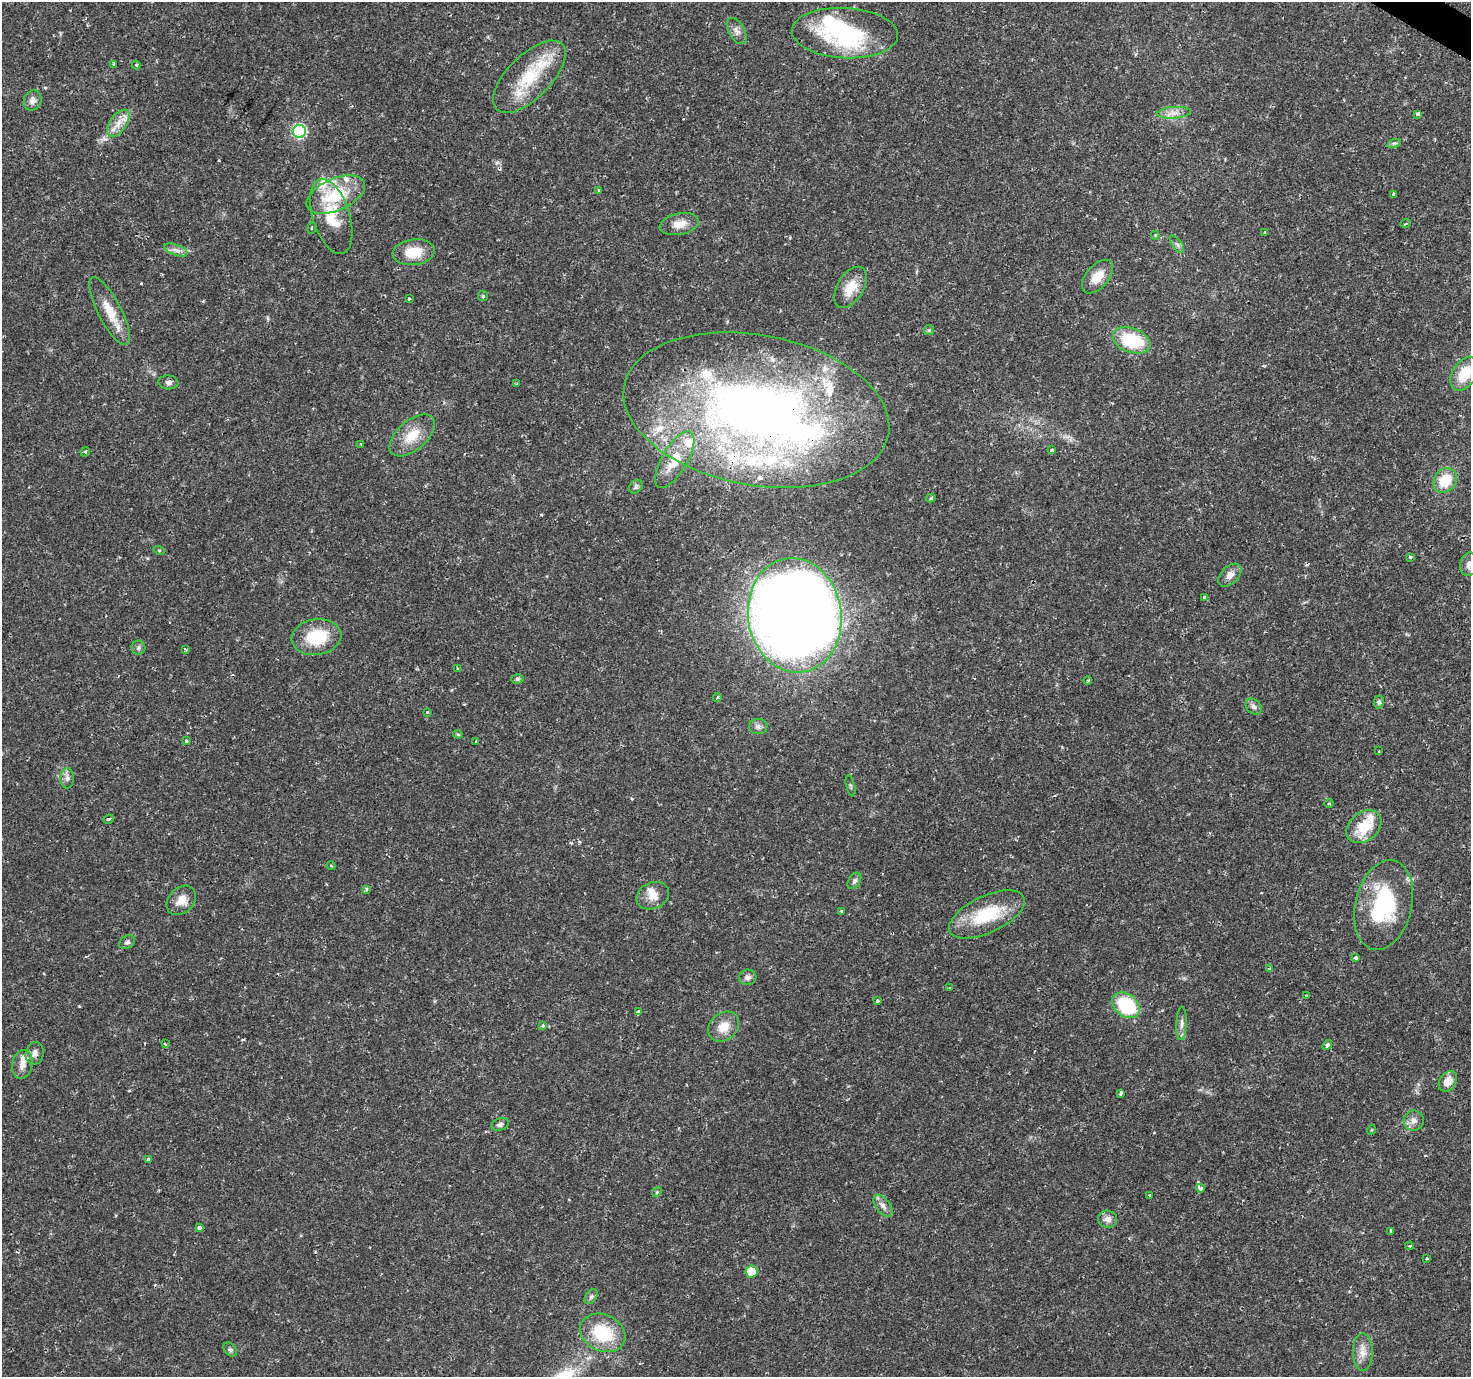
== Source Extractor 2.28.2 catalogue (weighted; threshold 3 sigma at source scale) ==
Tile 10 of 4 x 4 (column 2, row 3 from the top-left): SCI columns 1486-2954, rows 1649-3023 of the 5930 x 6005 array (HDU 1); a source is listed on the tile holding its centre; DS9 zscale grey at full resolution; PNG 1473 x 1379 px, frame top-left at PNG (2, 2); each listed source drawn as its Kron ellipse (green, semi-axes under 4 px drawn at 4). Shown black and unused: <1% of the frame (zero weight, under 2 of 3 exposures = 2% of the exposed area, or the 3 px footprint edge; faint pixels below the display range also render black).
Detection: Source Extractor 2.28.2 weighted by HDU 2 'WHT'; one run over the whole footprint, this tile lists its part. Background 0.025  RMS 0.002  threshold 0.00882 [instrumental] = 3 sigma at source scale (4.5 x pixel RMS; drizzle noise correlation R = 1.50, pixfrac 1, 0.0396/0.0396 arcsec/px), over >= 5 px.
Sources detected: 131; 1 inside a brighter object's white glare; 2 cosmic-ray / hot-pixel residue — neither listed nor drawn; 16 inside a brighter listed object's ellipse — not listed separately; the other 112 listed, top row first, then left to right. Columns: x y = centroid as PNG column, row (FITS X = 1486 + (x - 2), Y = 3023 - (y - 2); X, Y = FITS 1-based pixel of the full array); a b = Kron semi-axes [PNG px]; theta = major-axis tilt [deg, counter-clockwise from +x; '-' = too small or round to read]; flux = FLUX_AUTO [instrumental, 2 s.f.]
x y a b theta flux
737 31 14 8 -60 1.1
845 33 53 25 -3 16
114 64 3 3 - 0.34
136 65 4 4 - 0.23
529 77 46 21 45 11
33 100 10 8 66 1
1174 113 17 5 4 1.4
1418 114 4 3 - 1
118 123 15 8 54 2
299 131 6 6 - 26
1394 143 7 4 18 0.34
599 191 3 3 - 0.41
1394 194 3 3 - 0.4
336 195 31 16 24 10
331 216 39 18 -73 7.1
1406 223 5 2 - 0.23
679 224 20 10 11 2.2
312 228 5 3 - 0.2
1265 232 3 3 - 0.7
1155 235 4 4 - 0.18
1177 244 10 5 -54 0.53
176 250 12 5 -20 0.9
414 252 21 13 7 4.6
1098 277 20 11 49 3.3
850 287 23 13 58 3.5
483 296 5 5 - 0.32
409 298 3 3 - 0.59
110 311 38 11 -63 4.5
929 330 5 5 - 0.27
1132 340 19 12 -20 11
1465 374 19 12 57 5.6
168 382 10 7 -5 0.67
516 384 2 2 - 0.18
756 410 134 75 -10 150
412 435 27 14 41 4.3
361 444 3 2 - 0.17
1052 450 4 3 - 0.38
85 452 5 4 - 0.23
675 460 32 12 60 4.7
1445 480 13 11 51 5.3
636 487 8 6 44 0.45
931 498 5 4 - 0.28
159 550 6 3 -19 0.2
1410 557 4 4 - 0.28
1469 564 12 9 79 1.1
1230 575 14 8 45 1.4
1204 597 3 3 - 0.23
795 615 57 46 -82 350
317 637 25 18 9 8.1
138 648 7 7 - 0.5
185 649 4 3 - 0.27
458 669 4 2 - 0.16
517 679 6 5 - 0.38
1088 680 4 3 - 0.22
717 698 4 3 - 0.18
1379 702 6 5 - 0.4
1254 706 9 7 -44 0.67
427 712 3 3 - 0.33
758 726 9 7 -1 0.77
458 734 5 3 - 0.24
186 741 4 3 - 0.19
476 741 4 3 - 0.19
1379 751 3 2 - 0.14
67 778 10 6 89 0.77
850 786 11 3 -76 0.28
1329 804 5 3 - 0.19
109 819 5 3 - 0.28
1364 827 19 14 39 6
331 866 4 3 - 0.18
854 881 9 6 57 0.52
366 889 3 3 - 0.53
653 896 17 13 24 2.4
181 900 17 12 46 2.2
1384 905 46 28 76 19
842 911 3 3 - 0.22
987 914 41 18 25 11
127 942 8 6 31 0.49
1356 958 3 3 - 0.67
1269 969 3 3 - 0.4
748 977 8 8 - 0.84
949 988 3 2 - 0.16
1306 996 3 2 - 0.23
877 1001 4 3 - 0.31
1126 1005 15 11 -40 12
639 1012 4 3 - 1.5
1182 1023 17 5 88 0.96
543 1026 4 4 - 0.29
724 1027 17 13 41 2.9
165 1044 3 3 - 0.29
1327 1045 5 4 - 0.47
35 1053 11 9 78 1.1
22 1064 14 10 78 1.7
1448 1081 11 8 56 2.1
1121 1093 4 3 - 0.36
1414 1121 10 10 - 1.1
500 1125 9 6 20 0.55
1371 1130 5 3 - 0.17
148 1159 4 3 - 0.66
1200 1188 4 3 - 1.3
657 1192 5 4 - 0.24
1150 1195 3 3 - 0.42
883 1206 13 7 -53 0.98
1108 1219 9 8 - 1.2
199 1228 4 3 - 1
1391 1231 4 3 - 0.5
1410 1246 4 3 - 0.32
1427 1258 3 3 - 0.24
751 1272 6 6 - 5.3
591 1297 8 5 53 0.47
603 1333 23 18 -25 9.4
230 1350 8 5 -48 0.44
1363 1352 19 10 -90 2
Overlapping masked pixels (flux is a lower limit): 3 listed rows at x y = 118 123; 756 410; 639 1012
Isophote crosses this tile's border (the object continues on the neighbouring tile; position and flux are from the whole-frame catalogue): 2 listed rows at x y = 1465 374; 1469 564